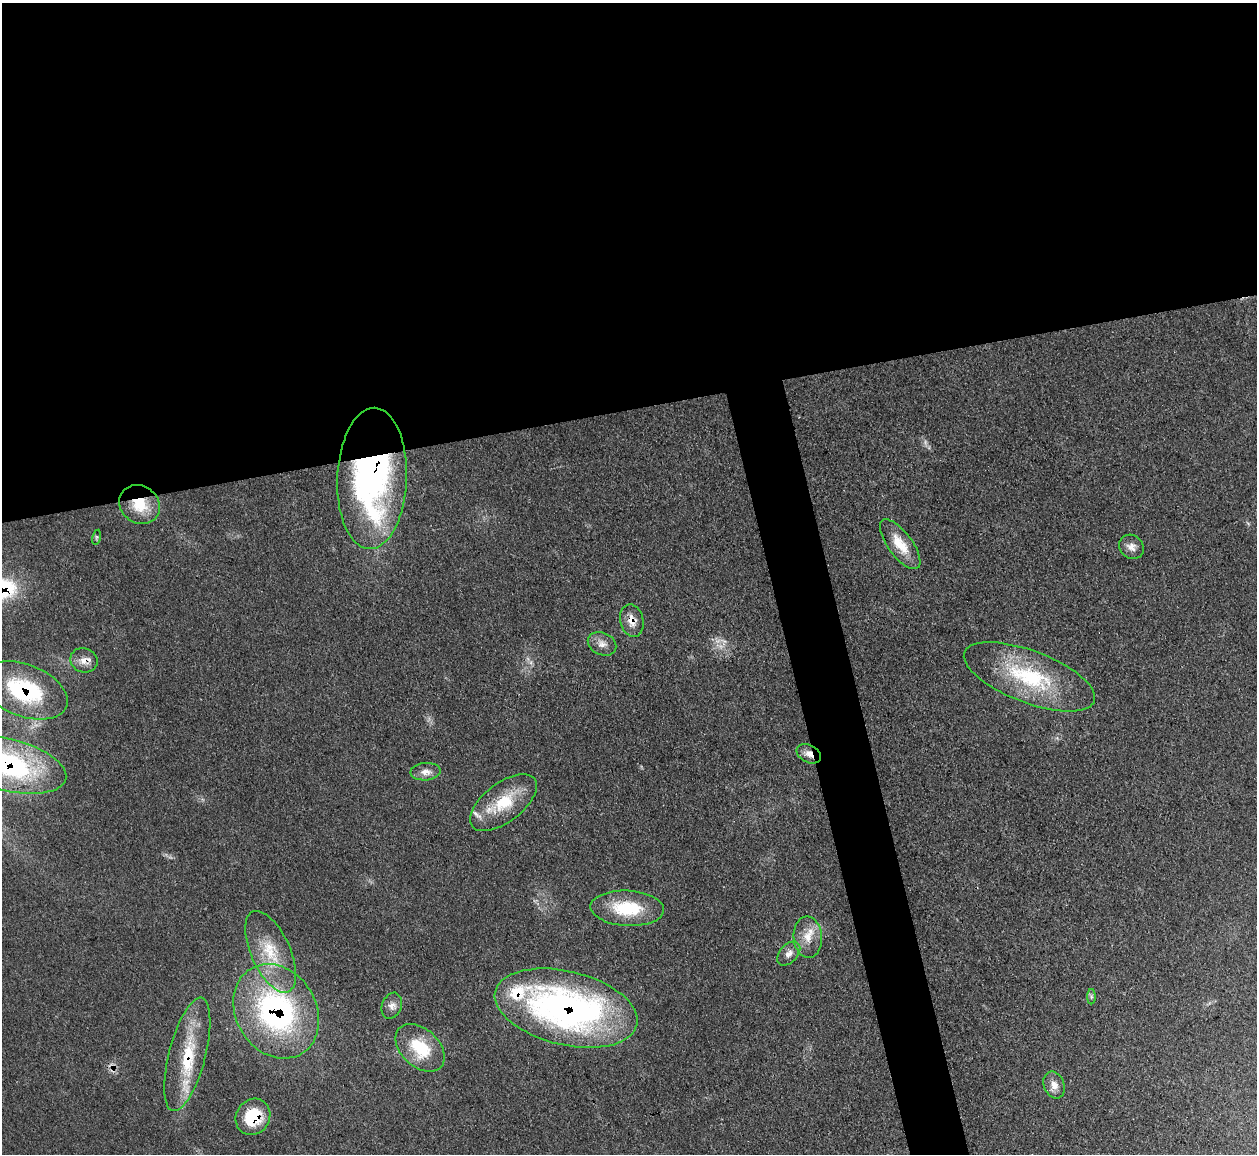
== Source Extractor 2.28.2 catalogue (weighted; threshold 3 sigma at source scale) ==
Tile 2 of 4 x 4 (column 2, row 1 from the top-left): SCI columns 1258-2512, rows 3710-4861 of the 5025 x 4997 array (HDU 1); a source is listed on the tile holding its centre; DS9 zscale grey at full resolution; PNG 1259 x 1156 px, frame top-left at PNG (2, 3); each listed source drawn as its Kron ellipse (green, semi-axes under 4 px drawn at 4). Shown black and unused: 38% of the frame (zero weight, under 3 of 4 exposures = <1% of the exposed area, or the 3 px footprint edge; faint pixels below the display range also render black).
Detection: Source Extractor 2.28.2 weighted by HDU 2 'WHT'; one run over the whole footprint, this tile lists its part. Background 0.0431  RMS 0.0056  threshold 0.0251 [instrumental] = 3 sigma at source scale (4.5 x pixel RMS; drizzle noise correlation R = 1.50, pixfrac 1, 0.05/0.05 arcsec/px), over >= 5 px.
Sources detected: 30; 1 too faint to see at this stretch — neither listed nor drawn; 3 inside a brighter listed object's ellipse — not listed separately; the other 26 listed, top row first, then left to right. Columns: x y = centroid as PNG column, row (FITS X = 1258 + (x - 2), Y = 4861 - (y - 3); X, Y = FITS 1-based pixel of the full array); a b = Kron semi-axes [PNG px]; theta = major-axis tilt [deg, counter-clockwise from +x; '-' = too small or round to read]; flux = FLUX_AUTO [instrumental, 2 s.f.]
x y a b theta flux
372 478 71 35 88 200
140 504 21 18 -36 17
96 537 7 3 77 0.72
900 544 29 12 -53 14
1131 547 13 11 -39 4.1
632 621 16 11 -78 6.2
602 644 15 11 -25 4.6
84 660 14 12 -20 5
1029 677 69 26 -21 57
24 690 45 26 -21 53
809 754 13 8 -27 4.4
7 764 61 26 -14 110
425 772 15 8 4 4.3
503 803 39 19 37 25
627 908 37 17 -3 29
808 937 21 14 -87 10
271 952 44 19 -66 25
789 953 14 9 48 4
1091 997 8 4 90 1.1
392 1006 13 9 69 3.6
566 1008 73 37 -13 230
276 1011 49 40 -59 130
420 1048 28 19 -42 26
187 1054 58 18 75 31
1054 1085 14 10 -67 5
253 1117 19 16 56 23
Overlapping masked pixels (flux is a lower limit): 11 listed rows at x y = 372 478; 140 504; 632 621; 84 660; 24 690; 809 754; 7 764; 566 1008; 276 1011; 187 1054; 253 1117
Isophote crosses this tile's border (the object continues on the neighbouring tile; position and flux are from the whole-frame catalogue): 1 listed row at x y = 7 764